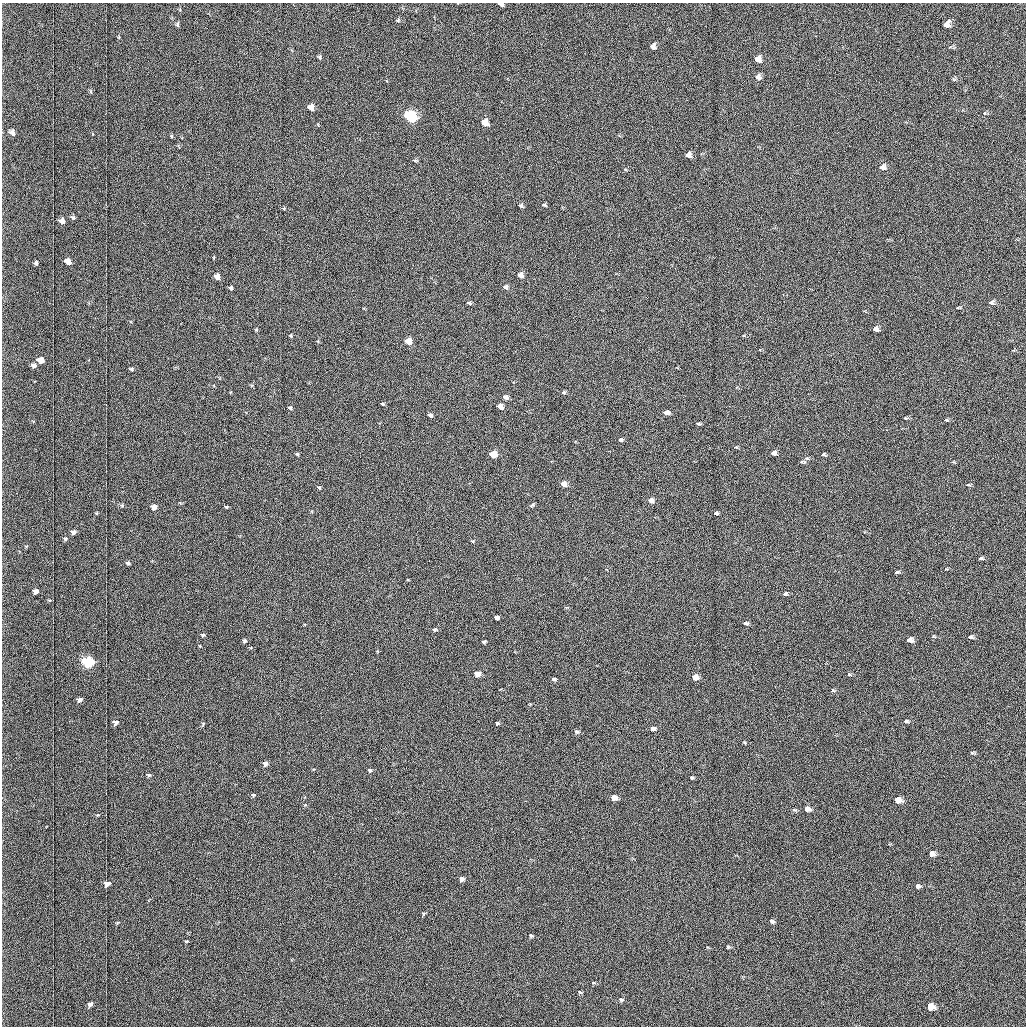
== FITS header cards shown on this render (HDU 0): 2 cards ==
NAXIS1  =                 1024 /fastest changing axis
NAXIS2  =                 1024 /next to fastest changing axis

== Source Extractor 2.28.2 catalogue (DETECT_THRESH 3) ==
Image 1024 x 1024 px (HDU 0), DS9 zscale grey, 1 PNG px = 1 image px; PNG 1028 x 1028 px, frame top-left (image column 1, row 1024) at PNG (2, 3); no overlay
Background 1030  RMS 5.2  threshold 15.5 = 3 sigma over >= 5 px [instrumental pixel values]
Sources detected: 123; all 123 listed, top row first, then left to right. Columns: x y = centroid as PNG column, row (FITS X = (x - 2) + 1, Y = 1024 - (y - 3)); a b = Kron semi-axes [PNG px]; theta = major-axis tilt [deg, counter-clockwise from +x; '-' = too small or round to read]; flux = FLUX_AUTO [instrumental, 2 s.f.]
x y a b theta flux
501 4 5 3 - 1300
398 20 5 4 - 540
946 24 7 6 - 2700
178 25 6 4 -66 570
653 46 6 5 - 1700
950 47 6 4 19 470
320 57 4 4 - 570
758 59 6 6 - 2700
758 77 7 6 - 1600
954 79 6 4 17 450
311 108 6 4 -73 3300
984 113 6 4 89 420
411 117 7 5 -64 73000
485 123 6 5 - 6600
13 133 6 4 -52 1400
171 136 5 3 - 330
688 155 6 5 - 2000
415 161 6 3 0 390
882 167 7 6 - 2000
625 169 5 3 - 300
544 205 5 4 - 520
521 206 5 5 - 780
284 208 4 3 - 270
73 218 5 4 - 570
62 221 5 4 - 1700
68 261 6 5 - 3200
36 263 4 4 - 650
520 275 5 5 - 3400
217 277 5 4 - 2900
506 287 6 5 - 1100
231 288 4 3 - 690
991 302 8 6 17 1000
469 303 7 4 -18 590
958 307 6 3 1 360
875 329 5 5 - 2100
256 330 5 4 - 320
291 335 4 3 - 380
408 341 5 4 - 9500
41 360 6 5 - 4300
34 365 6 5 - 1100
132 369 4 3 - 510
564 392 6 4 15 540
505 397 6 5 - 1900
382 404 5 3 - 450
500 406 5 4 - 4100
290 408 5 4 - 650
666 412 5 4 - 2800
430 415 5 4 - 1200
905 418 4 4 - 360
946 420 6 4 -25 490
698 424 5 4 - 520
621 440 5 5 - 800
736 447 5 4 - 420
773 453 5 4 - 2500
297 454 4 4 - 470
493 454 5 4 - 13000
823 454 6 4 14 570
807 458 7 5 -17 570
802 462 8 4 -2 590
564 484 5 4 - 4400
969 485 6 3 8 430
319 487 4 3 - 510
651 500 5 4 - 3000
122 505 6 4 0 410
532 505 7 4 28 570
154 507 5 4 - 2700
226 507 3 3 - 360
96 513 3 3 - 310
716 513 4 4 - 1100
74 532 4 4 - 1400
65 539 4 4 - 510
473 541 5 4 - 410
981 558 5 4 - 640
128 563 5 3 - 550
897 572 5 3 - 580
36 591 5 4 - 2000
785 594 6 4 -2 680
497 617 4 4 - 1700
745 623 6 4 -11 910
435 629 5 4 - 650
203 635 4 3 - 550
934 637 5 3 - 320
970 637 6 4 -9 810
244 640 4 4 - 680
909 640 6 4 -9 2800
484 642 4 3 - 550
88 662 6 5 - 66000
477 674 5 4 - 5800
849 674 6 4 -15 430
695 677 5 4 - 6400
554 679 4 4 - 800
833 690 5 4 - 380
80 700 6 5 - 1500
906 721 5 4 - 470
116 723 6 5 - 1600
497 723 4 3 - 630
652 728 5 4 - 1600
577 731 6 4 -20 710
972 753 5 4 - 420
265 763 4 4 - 1500
370 770 4 4 - 530
149 775 6 4 2 660
692 777 4 3 - 500
253 795 4 3 - 400
614 798 5 5 - 5600
897 800 5 5 - 7700
807 809 5 4 - 3200
98 815 5 3 - 310
932 853 5 5 - 2000
461 879 4 4 - 1500
107 884 6 5 - 2500
918 886 4 4 - 950
423 914 4 3 - 400
772 921 5 3 - 640
118 922 7 3 19 360
531 936 5 4 - 460
187 941 5 4 - 430
728 947 6 4 -18 350
593 982 5 3 - 300
580 992 6 3 -43 340
621 999 6 4 -15 510
90 1004 7 5 36 1100
930 1006 6 5 - 6300
At the frame edge (FLAGS 8, measured only in part): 1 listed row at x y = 501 4

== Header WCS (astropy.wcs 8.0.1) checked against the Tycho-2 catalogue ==
Header WCS as astropy/WCSLIB reads it (applying the file's SIP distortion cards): RA---TAN-SIP/DEC--TAN-SIP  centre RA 20:12:46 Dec +27:28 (303.19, +27.47 deg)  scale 1.67 arcsec/px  FOV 28.5' x 28.6'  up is -179 deg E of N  parity flipped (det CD > 0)
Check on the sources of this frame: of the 60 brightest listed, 37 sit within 2.5 arcsec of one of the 39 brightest Tycho-2 stars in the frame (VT <= 12.87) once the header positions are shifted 0.51 arcsec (0.50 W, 0.09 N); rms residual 1.10 arcsec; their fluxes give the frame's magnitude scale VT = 20.30 - 2.5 log10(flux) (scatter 0.18 mag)
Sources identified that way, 37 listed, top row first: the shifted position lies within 2.5 arcsec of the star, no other Tycho-2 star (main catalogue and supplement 1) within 5.0 arcsec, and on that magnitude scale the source's flux lands within +1.5 / -3 mag of the star's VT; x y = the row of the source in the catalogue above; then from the Tycho-2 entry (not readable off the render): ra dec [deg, ICRS J2000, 3 dp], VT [Tycho-2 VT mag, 2 dp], TYC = Tycho-2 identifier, HIP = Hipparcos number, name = IAU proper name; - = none
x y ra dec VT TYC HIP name
501 4 303.196 +27.232 12.51 2162-316-1 - -
946 24 302.964 +27.244 11.47 2162-305-1 - -
653 46 303.117 +27.253 12.43 2162-534-1 - -
758 59 303.063 +27.260 11.77 2162-168-1 - -
758 77 303.063 +27.268 12.37 2162-104-1 - -
411 117 303.244 +27.284 7.77 2162-911-1 99617 -
485 123 303.205 +27.288 10.96 2162-574-1 - -
688 155 303.100 +27.304 12.04 2162-191-1 - -
882 167 302.998 +27.310 11.87 2162-1141-1 - -
520 275 303.188 +27.359 11.28 2162-438-1 - -
217 277 303.346 +27.357 11.18 2162-815-1 - -
875 329 303.003 +27.385 11.68 2162-28-1 - -
408 341 303.247 +27.389 10.36 2162-304-1 - -
41 360 303.439 +27.395 11.22 2162-22-1 - -
505 397 303.197 +27.415 12.31 2162-926-1 - -
500 406 303.199 +27.420 11.61 2162-663-1 - -
666 412 303.113 +27.423 11.81 2162-915-1 - -
773 453 303.057 +27.443 11.74 2162-224-1 - -
493 454 303.203 +27.442 10.51 2162-192-1 - -
564 484 303.167 +27.456 11.12 2162-238-1 - -
651 500 303.121 +27.464 11.89 2162-846-1 - -
154 507 303.381 +27.464 11.81 2162-182-1 - -
36 591 303.444 +27.502 11.86 2162-14-1 - -
497 617 303.203 +27.517 12.32 2162-421-1 - -
970 637 302.955 +27.529 12.36 2162-118-1 - -
909 640 302.987 +27.530 11.87 2162-1209-1 - -
477 674 303.213 +27.543 10.91 2162-390-1 - -
695 677 303.099 +27.546 10.75 2162-1213-1 - -
652 728 303.122 +27.570 12.73 2162-145-1 - -
614 798 303.143 +27.602 11.15 2162-647-1 - -
897 800 302.994 +27.604 10.48 2162-302-1 - -
807 809 303.041 +27.608 11.35 2162-1393-1 - -
932 853 302.977 +27.629 11.59 2162-1475-1 - -
461 879 303.223 +27.638 12.23 2162-1405-1 - -
107 884 303.408 +27.638 11.76 2162-1329-1 - -
918 886 302.984 +27.645 12.87 2162-1559-1 - -
930 1006 302.978 +27.700 10.97 2162-1463-1 - -